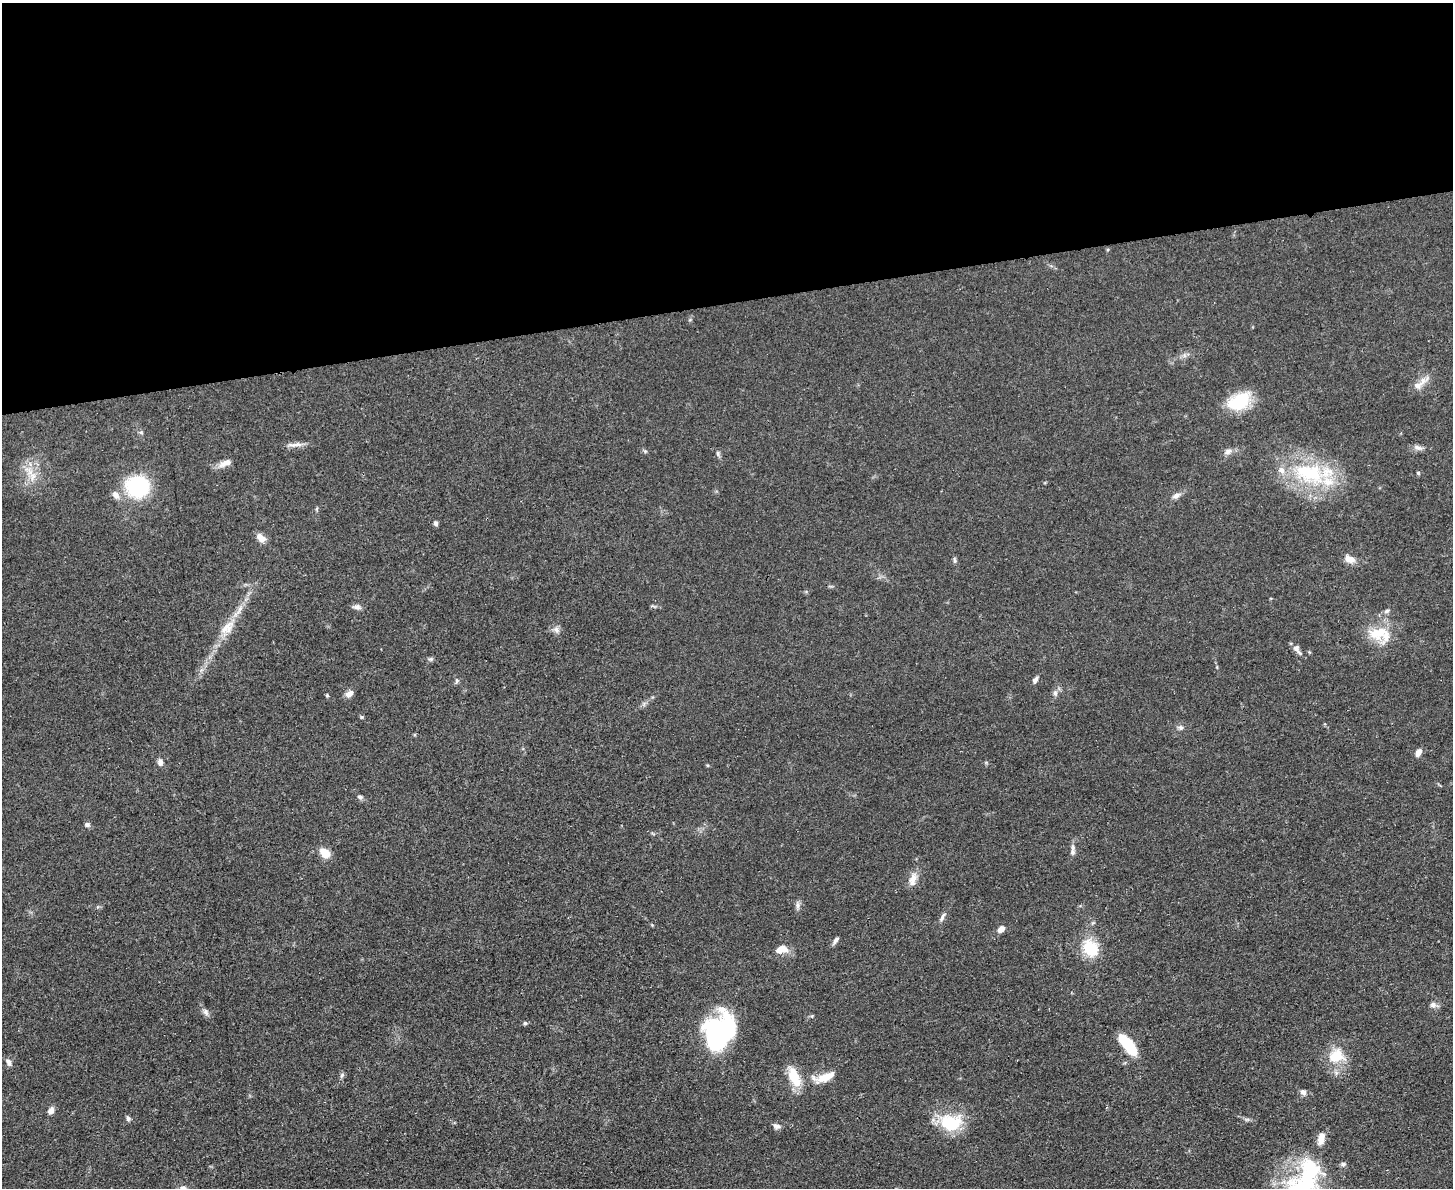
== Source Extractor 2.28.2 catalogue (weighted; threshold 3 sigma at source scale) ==
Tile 2 of 3 x 4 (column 2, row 1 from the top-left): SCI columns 1593-3043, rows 3569-4754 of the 4749 x 4766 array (HDU 1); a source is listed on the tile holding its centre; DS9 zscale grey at full resolution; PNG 1455 x 1190 px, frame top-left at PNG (2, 3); no overlay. Shown black and unused: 25% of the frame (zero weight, under 3 of 4 exposures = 2% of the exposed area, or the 3 px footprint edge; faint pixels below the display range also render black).
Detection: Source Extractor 2.28.2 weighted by HDU 2 'WHT'; one run over the whole footprint, this tile lists its part. Background 0.0456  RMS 0.0053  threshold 0.0238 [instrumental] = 3 sigma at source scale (4.5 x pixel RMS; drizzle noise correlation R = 1.50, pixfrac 1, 0.05/0.05 arcsec/px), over >= 5 px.
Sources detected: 67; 2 inside a brighter object's white glare — not listed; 2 inside a brighter listed object's ellipse — not listed separately; the other 63 listed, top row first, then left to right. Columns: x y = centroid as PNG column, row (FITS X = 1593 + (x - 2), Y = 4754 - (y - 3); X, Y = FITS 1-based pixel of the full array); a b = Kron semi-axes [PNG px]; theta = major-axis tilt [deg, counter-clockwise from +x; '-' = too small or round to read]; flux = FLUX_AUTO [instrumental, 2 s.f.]
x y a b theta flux
1108 249 5 3 - 0.56
1417 386 13 10 -11 3.8
1239 401 28 17 27 21
298 444 15 6 -2 3
1418 448 12 6 -17 2.2
645 451 6 4 -44 0.72
1228 451 10 8 17 2.4
718 453 7 5 -83 1.1
226 463 19 7 21 4
1309 473 47 25 -15 49
1418 473 4 4 - 0.71
33 476 14 9 -85 5.4
137 487 14 14 - 69
116 495 11 7 -51 3.1
1176 496 11 7 28 2.5
436 523 6 5 - 1.2
261 538 11 7 -40 4.4
1350 559 12 8 -23 4.5
955 560 9 4 -80 1
357 607 11 6 -4 2
1387 611 8 5 28 1.3
227 628 24 13 47 9.1
556 629 10 7 -40 2.2
1378 633 28 18 13 16
1296 648 9 7 -57 2.8
1309 652 5 3 - 0.54
430 659 7 5 0 0.95
1035 680 8 5 58 1.7
456 681 9 4 89 0.93
1055 693 7 6 - 1.5
349 694 9 6 30 3.2
327 695 5 4 - 0.58
1181 728 7 7 - 1.4
1419 752 8 5 59 3.4
160 762 9 6 -72 2.1
360 797 7 5 -10 1.2
87 825 7 5 -19 1.5
1072 852 8 7 - 1.8
325 853 10 7 -48 9
913 878 17 10 57 4.7
798 905 10 6 -90 1.8
942 917 12 5 61 1.9
1001 929 8 6 42 2.9
836 940 10 5 54 1.6
1090 948 23 18 -62 16
782 949 16 10 11 5.5
1433 1005 9 8 - 2
206 1012 10 7 -66 1.9
525 1023 4 4 - 0.91
718 1034 43 25 57 65
1128 1045 22 9 -51 22
1336 1056 23 20 35 14
9 1062 10 6 -72 1.9
342 1075 8 5 72 1.2
794 1077 26 11 -68 12
826 1077 26 9 24 8.9
1303 1092 7 7 - 2.1
51 1111 8 6 60 2.8
128 1118 7 5 -55 1.2
951 1123 30 21 0 22
777 1126 10 6 -19 2.1
1321 1139 17 8 76 4.6
1305 1185 50 43 39 65
Isophote crosses this tile's border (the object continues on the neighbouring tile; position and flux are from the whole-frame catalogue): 1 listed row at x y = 1305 1185
Unlisted compact peaks at least as high as the median listed source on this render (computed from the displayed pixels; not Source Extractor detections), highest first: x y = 362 717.